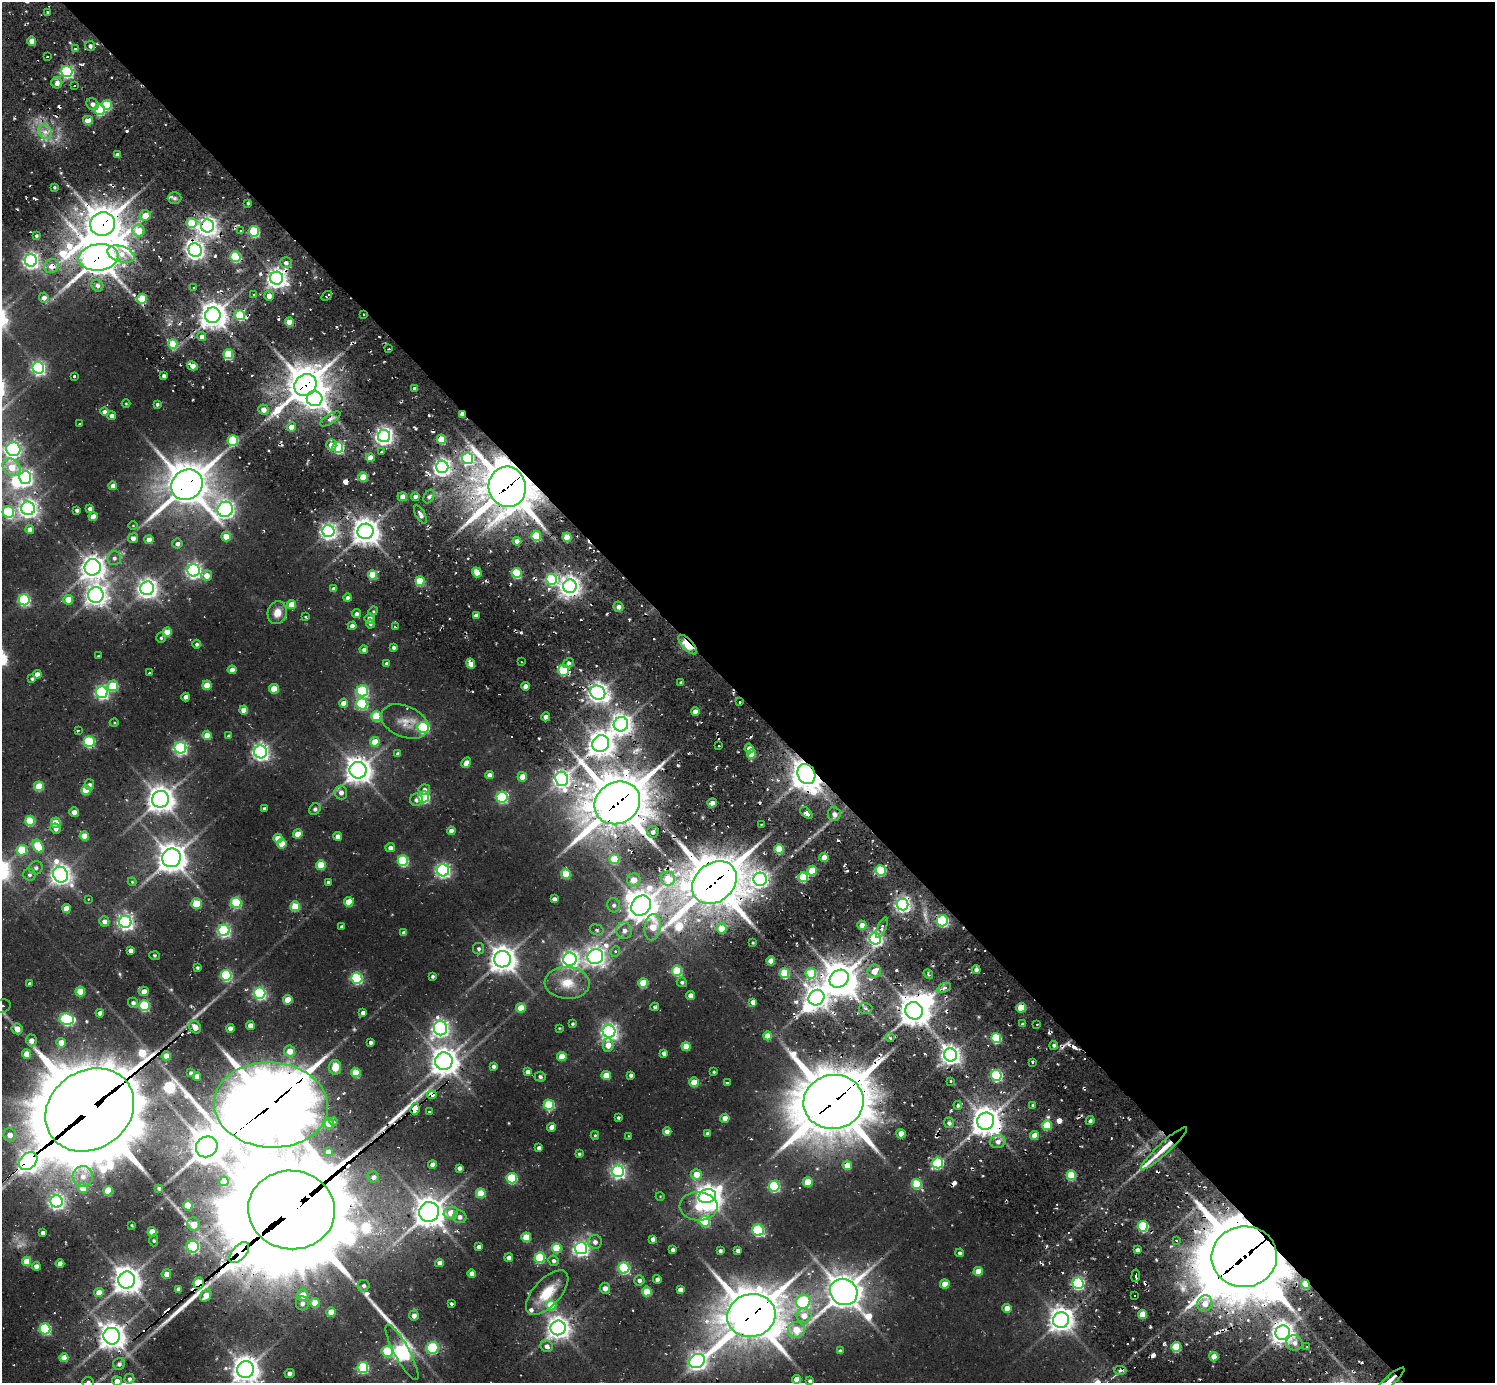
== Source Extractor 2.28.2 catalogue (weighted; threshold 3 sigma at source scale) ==
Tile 8 of 4 x 4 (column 4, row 2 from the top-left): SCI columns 4657-6149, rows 3044-4424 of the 6149 x 6134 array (HDU 1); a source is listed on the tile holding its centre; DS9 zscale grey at full resolution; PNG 1497 x 1385 px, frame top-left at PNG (2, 2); each listed source drawn as its Kron ellipse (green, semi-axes under 4 px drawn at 4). Shown black and unused: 51% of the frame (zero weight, under 2 of 3 exposures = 7% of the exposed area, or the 3 px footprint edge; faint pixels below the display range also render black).
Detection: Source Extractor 2.28.2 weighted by HDU 2 'WHT'; one run over the whole footprint, this tile lists its part. Background 0.0998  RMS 0.0095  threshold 0.0428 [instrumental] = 3 sigma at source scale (4.5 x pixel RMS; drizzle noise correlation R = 1.50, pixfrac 1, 0.05/0.05 arcsec/px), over >= 5 px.
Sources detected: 538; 2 too faint to see at this stretch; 13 inside a brighter object's white glare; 24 cosmic-ray / hot-pixel residue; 3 long thin detections or spike segments (spike, bleed or trail) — neither listed nor drawn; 5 inside a brighter listed object's ellipse — not listed separately; the other 491 listed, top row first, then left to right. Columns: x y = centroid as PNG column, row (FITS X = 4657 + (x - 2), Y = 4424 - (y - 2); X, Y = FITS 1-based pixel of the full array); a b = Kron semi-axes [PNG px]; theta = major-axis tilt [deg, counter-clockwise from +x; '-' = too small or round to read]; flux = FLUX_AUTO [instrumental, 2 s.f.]
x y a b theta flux
47 12 3 3 - 1.7
32 41 4 4 - 12
90 46 5 4 - 3.1
75 48 4 3 - 1.6
47 57 3 2 - 0.92
67 71 6 5 - 150
57 83 5 5 - 5.5
74 85 3 2 - 1.5
92 104 6 5 - 5.2
107 105 5 5 - 38
99 110 5 5 - 65
88 120 5 4 - 17
45 132 7 6 - 5.2
117 155 4 4 - 5.9
54 187 3 3 - 1.2
174 198 7 5 1 2.6
248 203 4 3 - 1.3
145 215 5 5 - 13
191 223 5 5 - 34
103 224 12 11 - 1900
208 226 6 6 - 470
138 231 6 6 - 21
241 231 4 3 - 0.98
254 231 5 5 - 78
36 236 3 3 - 1.6
195 250 7 6 - 450
121 254 14 8 -18 12
99 257 20 13 8 2000
235 257 5 5 - 62
31 260 6 6 - 340
286 263 6 5 - 3.6
52 266 7 6 - 8.6
277 278 6 6 - 550
97 286 6 5 - 3.5
194 288 3 2 - 1
254 294 3 2 - 1.1
269 296 5 4 - 7.6
327 296 6 2 37 1.5
44 297 5 4 - 4.9
142 299 5 5 - 39
364 314 3 2 - 0.83
213 315 8 7 - 1000
240 315 5 5 - 42
289 322 4 4 - 18
202 336 4 4 - 4.2
173 344 5 4 - 29
389 349 2 2 - 1
228 354 5 5 - 49
192 366 5 4 - 8.5
38 368 6 5 - 220
74 376 3 3 - 3.4
164 376 3 3 - 2.7
305 385 12 10 41 1900
415 388 4 3 - 2.8
315 399 8 7 - 470
126 403 4 3 - 0.73
157 404 3 3 - 1.5
263 410 5 5 - 6.6
104 412 4 4 - 3.6
462 414 3 3 - 7.1
111 416 4 4 - 3.9
330 419 11 5 32 4.1
79 424 3 3 - 1.6
291 427 4 4 - 11
384 436 6 6 - 410
441 439 5 4 - 32
233 440 5 5 - 59
331 445 5 5 - 7.9
338 447 5 5 - 120
13 449 7 7 - 240
382 452 4 3 - 1.9
370 458 4 4 - 11
467 458 6 5 - 120
12 467 10 8 -40 22
442 467 6 6 - 370
363 477 4 4 - 23
25 478 6 6 - 260
187 485 16 14 40 2500
113 486 4 4 - 6.8
507 487 20 18 -79 3200
429 496 7 5 62 2.3
402 497 4 4 - 8.3
415 497 4 4 - 5.7
28 508 7 6 - 450
90 509 4 4 - 4.9
225 509 8 7 - 390
77 510 3 3 - 1.9
8 512 6 5 - 95
420 514 10 4 -61 3.3
93 517 4 4 - 11
133 525 4 3 - 0.66
30 530 4 4 - 8.1
328 531 6 6 - 320
365 531 8 8 - 980
536 536 5 5 - 41
226 537 5 5 - 12
567 537 5 4 - 24
133 538 5 5 - 4.4
149 540 4 4 - 9.6
517 541 4 4 - 5.4
177 544 5 5 - 3.7
114 558 7 7 - 3.2
93 567 8 8 - 800
194 570 6 6 - 280
477 572 5 4 - 18
516 573 5 5 - 57
207 575 5 5 - 9.3
372 575 4 4 - 25
552 579 5 5 - 100
420 581 5 4 - 29
570 586 7 6 - 650
147 588 7 7 - 550
334 589 4 4 - 4.1
96 595 8 7 - 620
348 598 4 4 - 3
24 600 5 5 - 120
68 600 5 4 - 16
291 605 4 4 - 14
618 607 5 5 - 4
373 611 5 4 - 1.1
277 613 11 9 76 11
356 614 4 4 - 3.2
476 616 4 4 - 5.2
306 617 4 3 - 0.99
370 619 5 5 - 5.2
370 624 4 4 - 1.5
352 626 4 4 - 5.7
395 627 3 2 - 1.2
167 632 5 4 - 20
161 638 5 4 - 1.7
197 644 4 4 - 2
688 645 12 5 -47 51
393 647 4 4 - 2.2
364 650 4 4 - 3.1
98 656 3 3 - 0.72
521 662 3 2 - 0.85
568 663 6 3 35 7.5
387 664 4 4 - 3
471 664 5 4 - 13
232 670 4 4 - 7.7
563 670 5 5 - 61
149 673 3 3 - 4.4
37 674 4 4 - 6.9
32 679 4 4 - 1.6
681 682 4 3 - 1.8
207 685 4 4 - 21
113 686 5 5 - 35
526 686 4 4 - 6.1
274 689 5 5 - 19
362 691 6 5 - 100
102 692 6 6 - 190
598 693 8 6 -32 560
186 697 4 4 - 4.6
740 702 3 2 - 1
344 703 4 4 - 9.2
362 704 5 5 - 91
244 710 4 4 - 11
695 712 4 4 - 8.6
376 716 5 5 - 38
546 717 4 4 - 4
405 721 25 15 -22 15
114 723 4 3 - 0.83
621 724 7 7 - 560
423 727 6 5 - 100
78 730 3 2 - 0.99
207 735 4 4 - 15
229 736 4 4 - 2.3
89 742 5 5 - 96
375 742 4 4 - 18
601 744 8 8 - 890
719 746 2 2 - 0.73
180 748 6 6 - 190
749 748 5 4 - 6.3
261 752 6 6 - 340
398 754 4 4 - 3.8
751 754 4 4 - 17
466 763 6 4 61 6.6
358 770 8 8 - 910
806 774 10 8 -64 1200
489 775 4 4 - 5.3
522 777 5 4 - 12
562 779 7 6 - 360
89 785 5 5 - 2.5
39 786 5 5 - 32
86 790 5 5 - 25
424 790 6 5 - 2.9
341 792 7 6 - 5.2
424 797 5 5 - 100
502 797 5 5 - 110
160 799 8 8 - 1000
416 800 6 6 - 3.4
617 803 23 20 32 3600
712 803 5 4 - 4.9
264 809 3 3 - 2.3
315 809 6 5 - 2.1
74 812 5 4 - 4.7
806 813 7 4 -41 4.5
834 814 7 6 - 4.9
30 821 5 5 - 40
56 823 5 5 - 31
761 825 2 2 - 1.1
56 828 5 5 - 3.8
451 831 4 4 - 5.5
653 832 6 5 - 4.3
298 834 4 4 - 12
84 836 5 4 - 19
338 836 4 4 - 5.4
278 838 4 4 - 13
282 844 5 4 - 17
38 846 7 5 -55 38
390 848 5 4 - 4.4
779 849 5 4 - 31
22 850 5 5 - 47
824 857 4 4 - 12
171 858 9 9 - 1200
614 859 5 5 - 35
403 861 5 5 - 72
321 865 5 5 - 31
36 868 7 6 - 2.5
443 870 6 6 - 230
881 870 5 5 - 68
812 871 5 4 - 26
566 874 5 5 - 30
29 875 6 6 - 2.3
61 875 8 7 - 580
803 877 5 4 - 35
668 878 7 7 - 18
760 879 7 6 - 290
634 880 7 6 - 10
132 882 4 4 - 0.98
328 882 3 3 - 1.5
714 883 24 19 41 3500
88 899 3 3 - 0.84
554 899 4 4 - 3.6
349 902 4 4 - 22
236 903 5 5 - 65
196 904 5 5 - 30
903 904 6 6 - 300
614 905 7 6 - 3
295 906 5 5 - 39
641 906 11 9 50 1300
66 908 4 4 - 14
104 921 5 5 - 4.7
942 921 5 5 - 120
125 922 6 6 - 310
862 925 4 4 - 9
341 926 3 3 - 1.2
653 927 13 8 80 22
721 928 5 5 - 19
882 928 11 4 66 3.2
224 930 5 5 - 170
597 930 7 5 -17 1.9
624 931 8 8 - 4.8
404 933 4 4 - 3.9
875 939 6 5 - 230
753 943 3 2 - 0.91
479 949 6 5 - 2.3
131 950 4 4 - 5.5
615 951 5 4 - 1.6
155 956 5 3 - 1.1
595 957 8 7 - 470
503 959 8 8 - 1000
570 959 6 6 - 360
771 961 4 4 - 13
197 968 3 3 - 1.2
976 970 4 4 - 3.9
677 971 5 5 - 50
874 971 7 6 - 11
784 973 5 5 - 47
811 973 5 5 - 28
928 974 5 4 - 1.5
226 975 5 5 - 100
433 976 3 3 - 1.8
357 978 5 5 - 100
839 979 10 8 34 1500
682 982 5 5 - 2
567 983 22 16 -3 21
643 983 5 5 - 31
29 984 3 3 - 1.9
944 988 7 4 20 2.9
80 991 5 5 - 23
144 991 5 5 - 8.4
260 993 5 5 - 150
691 995 4 4 - 6.7
816 998 8 7 - 630
288 1000 5 4 - 16
753 1002 4 4 - 5.3
133 1003 5 5 - 2.9
2 1006 9 6 18 5.5
144 1006 5 5 - 76
655 1007 4 3 - 1.5
521 1008 5 4 - 20
865 1008 7 5 -2 3
1021 1008 5 4 - 22
914 1011 9 8 - 1200
100 1013 4 4 - 5.6
363 1013 4 4 - 4.4
67 1019 7 5 -6 130
572 1024 3 3 - 1.3
1023 1024 4 3 - 1.8
1037 1024 3 2 - 1.3
250 1026 4 4 - 7.7
195 1027 7 5 -51 9.7
230 1028 4 4 - 5.4
440 1028 7 6 - 360
559 1028 4 3 - 0.73
17 1029 5 5 - 9.1
609 1031 6 6 - 350
768 1036 4 4 - 13
890 1038 4 3 - 2.9
996 1038 5 5 - 55
31 1040 6 5 - 6.3
371 1042 3 3 - 2
61 1043 5 5 - 13
608 1045 7 5 -90 11
1054 1045 4 4 - 2
686 1046 4 4 - 17
290 1051 5 5 - 11
664 1053 4 4 - 4.5
27 1054 4 4 - 16
951 1055 6 6 - 540
166 1056 4 4 - 14
562 1057 4 4 - 17
444 1061 9 8 - 980
1033 1062 3 2 - 1.5
493 1066 4 3 - 2.6
335 1067 7 6 - 12
356 1072 5 5 - 23
528 1072 4 4 - 4.8
714 1072 4 3 - 1.1
191 1073 4 4 - 2.2
606 1075 4 4 - 18
631 1075 4 3 - 2.4
996 1075 5 5 - 110
197 1076 4 4 - 6.6
540 1077 5 5 - 2
950 1081 3 3 - 1.5
694 1082 5 4 - 21
727 1083 3 3 - 5.6
432 1095 4 4 - 12
833 1102 30 27 8 4800
271 1105 57 42 -4 6400
549 1105 5 5 - 53
958 1105 4 3 - 1.8
1033 1105 3 3 - 1.7
415 1109 6 4 78 45
90 1110 47 39 34 14000
429 1111 3 2 - 0.79
618 1117 3 3 - 1.4
725 1118 4 4 - 7.8
986 1121 8 8 - 1300
1090 1121 5 4 - 2.3
334 1122 4 4 - 1.9
329 1123 5 5 - 15
949 1123 5 5 - 2.9
1047 1125 5 5 - 32
552 1127 4 4 - 6.7
667 1131 4 4 - 5.6
708 1133 4 3 - 3
901 1134 4 4 - 14
10 1135 6 6 - 8.5
595 1135 4 4 - 1.1
1034 1135 4 4 - 9.7
628 1136 4 2 - 0.57
998 1141 7 6 - 6.1
207 1147 11 10 - 1600
539 1148 4 4 - 3.8
1164 1148 31 6 42 22
328 1152 4 4 - 6
579 1154 3 3 - 1.4
28 1161 10 7 41 560
938 1163 5 5 - 99
432 1165 4 4 - 4.6
847 1165 4 4 - 13
459 1168 4 4 - 2.9
618 1171 6 6 - 230
696 1174 5 5 - 14
1071 1175 5 5 - 39
83 1176 10 10 - 8.1
373 1177 6 5 - 3.8
512 1178 5 5 - 69
224 1181 5 4 - 17
808 1182 5 5 - 23
917 1184 5 5 - 45
774 1186 5 5 - 91
83 1188 5 5 - 13
159 1188 3 3 - 1.3
108 1191 5 4 - 24
481 1193 5 5 - 29
660 1196 4 3 - 0.65
707 1196 9 7 17 670
57 1201 6 6 - 250
188 1205 5 4 - 18
698 1206 19 14 -3 32
291 1210 43 39 -6 22000
429 1212 10 9 - 1300
451 1213 7 6 - 14
460 1217 6 6 - 4.8
705 1221 5 5 - 62
194 1224 7 6 - 12
132 1225 3 3 - 0.82
1143 1226 5 5 - 68
758 1230 6 5 - 120
152 1232 4 4 - 16
43 1233 4 4 - 3.2
526 1237 5 5 - 30
653 1239 4 4 - 4.4
1176 1240 3 3 - 5.1
154 1241 6 4 -89 1.3
595 1242 7 7 - 3.9
193 1247 6 6 - 130
479 1247 4 4 - 4
556 1248 5 5 - 37
581 1248 6 6 - 290
672 1250 3 3 - 2.5
1137 1250 4 4 - 4.2
720 1251 4 3 - 2
738 1251 4 4 - 2.8
239 1253 13 7 49 940
959 1253 4 4 - 2.2
540 1257 5 5 - 59
1244 1257 33 30 7 6500
509 1258 4 4 - 4.4
27 1261 4 4 - 19
554 1261 5 5 - 2.7
439 1263 4 4 - 6.1
60 1264 4 4 - 9.1
36 1266 4 4 - 5.1
624 1268 5 5 - 110
978 1271 4 4 - 14
472 1273 4 4 - 7.3
166 1274 5 4 - 8
1136 1276 6 3 82 1.6
657 1279 4 4 - 2.7
127 1280 8 8 - 1100
639 1280 5 5 - 3.4
198 1283 6 5 - 48
1078 1283 6 5 - 140
945 1284 4 4 - 13
1305 1284 5 4 - 18
364 1286 6 5 - 2.6
605 1288 5 5 - 4.2
179 1289 4 4 - 3.7
680 1290 4 4 - 5.5
647 1291 5 5 - 26
844 1292 14 13 - 1800
99 1293 5 4 - 11
547 1293 28 13 47 24
303 1295 5 5 - 13
206 1296 7 5 54 11
1135 1296 2 2 - 1
803 1302 7 6 - 110
302 1303 7 6 - 4.3
315 1303 5 4 - 19
451 1303 3 3 - 7.8
1205 1304 8 7 - 11
551 1305 5 5 - 28
1007 1308 4 4 - 10
331 1312 5 4 - 12
1142 1314 4 4 - 21
414 1316 5 4 - 5.1
751 1316 24 21 14 3400
804 1316 7 7 - 9.4
1061 1320 8 7 - 830
558 1328 7 7 - 730
45 1329 5 5 - 99
796 1330 8 8 - 17
1283 1333 7 7 - 750
112 1336 8 8 - 940
1295 1343 8 7 - 5.8
547 1346 6 5 - 4.1
1176 1347 5 5 - 41
1307 1347 3 3 - 1.4
433 1348 6 6 - 85
387 1351 6 5 - 47
840 1351 4 4 - 2.7
402 1352 31 7 -61 310
1214 1357 4 4 - 13
64 1358 4 4 - 14
697 1361 8 7 - 420
119 1364 6 6 - 2.8
363 1367 5 5 - 86
245 1370 8 8 - 1000
1120 1370 6 4 -1 2.8
290 1374 5 4 - 3.2
129 1379 5 5 - 2.2
796 1379 4 4 - 7.6
117 1381 5 5 - 4.9
810 1381 4 4 - 2.7
1389 1381 19 5 41 10
88 1382 6 5 - 2.4
Overlapping masked pixels (flux is a lower limit): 40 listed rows (the first 20) at x y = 103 224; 208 226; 195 250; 99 257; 52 266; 277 278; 364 314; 305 385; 462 414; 441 439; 187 485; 507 487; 552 579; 570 586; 688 645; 563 670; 601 744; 806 774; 617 803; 714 883
Isophote crosses this tile's border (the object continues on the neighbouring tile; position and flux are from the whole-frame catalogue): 8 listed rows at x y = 13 449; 2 1006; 90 1110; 245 1370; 117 1381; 810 1381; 1389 1381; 88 1382